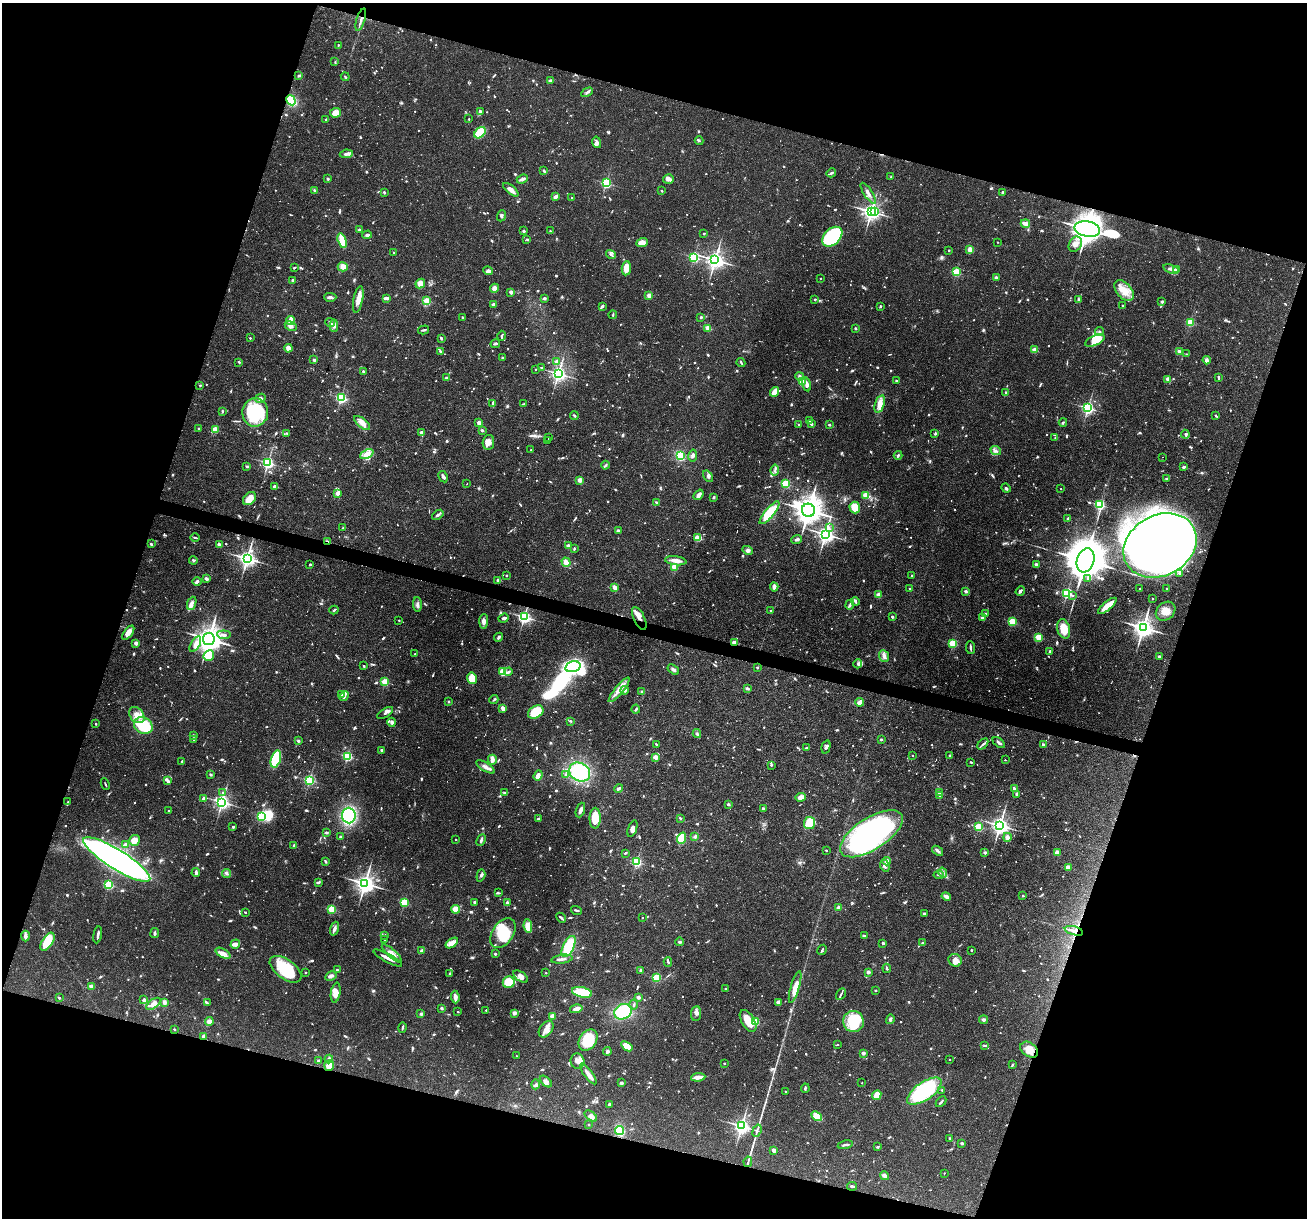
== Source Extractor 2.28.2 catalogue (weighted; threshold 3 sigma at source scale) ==
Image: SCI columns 1-5220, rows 250-5112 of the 5220 x 5236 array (HDU 1 of 3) = the unmasked area's bounding box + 8 px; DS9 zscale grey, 4 x 4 block average (1 PNG px = mean of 4 x 4 image px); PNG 1309 x 1220 px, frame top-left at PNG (2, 3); each listed source drawn as its Kron ellipse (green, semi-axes under 4 px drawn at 4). Shown black and unused: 36% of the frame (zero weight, under 3 of 4 exposures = <1% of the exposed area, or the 3 px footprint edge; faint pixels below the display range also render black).
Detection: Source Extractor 2.28.2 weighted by HDU 2 'WHT'. Background 0.0571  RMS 0.0033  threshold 0.0146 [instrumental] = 3 sigma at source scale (4.5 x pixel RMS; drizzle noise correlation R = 1.50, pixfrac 1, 0.05/0.05 arcsec/px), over >= 5 px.
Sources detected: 1614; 31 too faint to see at this stretch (4 x 4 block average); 16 inside a brighter object's white glare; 8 cosmic-ray / hot-pixel residue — neither listed nor drawn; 38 coinciding with a brighter row at this scale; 70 inside a brighter listed object's ellipse — not listed separately; of the other 1451, all 500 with FLUX_AUTO >= 2.38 (the completeness limit of this list) listed and drawn (951 fainter detections not listed), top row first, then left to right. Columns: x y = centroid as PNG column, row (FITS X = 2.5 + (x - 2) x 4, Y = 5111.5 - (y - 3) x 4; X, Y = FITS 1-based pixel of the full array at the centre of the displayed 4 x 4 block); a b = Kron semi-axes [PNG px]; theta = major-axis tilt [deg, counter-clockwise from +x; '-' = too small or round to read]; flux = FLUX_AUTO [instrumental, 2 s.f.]
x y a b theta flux
361 20 11 2 73 8.5
338 45 2 2 - 4.4
335 62 3 2 - 2.4
299 76 3 2 - 3.9
345 77 4 2 - 2.8
550 80 3 2 - 3.8
587 92 6 3 28 4.3
291 100 5 4 - 70
480 112 3 2 - 5.3
335 113 5 5 - 22
469 119 2 2 - 3.6
326 120 3 2 - 2.7
480 133 6 4 47 67
699 141 4 2 - 2.5
597 142 6 3 -75 5.5
346 154 6 3 8 9
544 171 3 2 - 4.2
831 173 5 2 - 5.1
891 177 2 2 - 2.6
328 179 3 2 - 3.4
522 179 6 3 22 5.8
668 179 5 4 - 8.6
606 183 2 2 - 230
314 190 4 2 - 2.9
511 190 9 3 -40 11
662 191 2 2 - 3.2
384 192 3 2 - 3.4
1003 192 3 3 - 4.1
868 193 12 3 -57 10
555 197 3 3 - 8.4
572 198 2 2 - 2.7
875 211 3 2 - 21
871 212 4 3 - 830
501 216 5 3 - 3.6
1025 224 5 2 - 19
1087 229 13 7 -10 2500
359 230 2 2 - 8.5
523 231 3 3 - 2.7
550 231 2 2 - 5
704 233 2 2 - 2.4
367 235 4 2 - 4.5
832 237 12 8 43 180
527 239 3 2 - 2.5
342 241 7 3 -74 52
997 242 2 2 - 2.6
642 243 6 4 18 18
1075 244 8 6 57 15
970 249 3 3 - 17
949 250 2 2 - 5.1
394 253 2 2 - 2.5
611 255 5 2 - 4.1
694 257 2 2 - 250
715 260 4 3 - 800
343 267 5 4 - 15
294 268 2 2 - 4.1
626 268 7 4 84 22
1171 269 8 3 -20 8.5
1176 270 3 3 - 9.7
488 271 5 4 - 11
956 272 2 2 - 150
820 278 2 2 - 3
996 278 3 2 - 5.7
293 280 2 2 - 19
420 283 5 4 - 18
494 288 5 4 - 9.5
1124 291 12 7 -49 27
511 292 3 2 - 8
649 295 2 2 - 39
330 297 6 2 0 6.9
386 298 4 2 - 11
544 298 3 3 - 3.5
358 299 14 4 79 21
815 299 2 2 - 7.1
1079 300 3 2 - 2.4
427 301 2 2 - 120
1162 302 2 2 - 6.2
493 305 2 2 - 22
602 306 3 2 - 5.7
880 306 2 2 - 2.6
1123 306 2 2 - 5.3
613 315 4 2 - 2.6
462 317 2 2 - 5.6
701 317 2 2 - 3.4
290 321 4 3 - 7.2
1190 322 2 2 - 140
330 323 5 2 - 3.3
291 326 6 4 -26 9.7
334 326 6 4 -88 7.3
708 328 2 2 - 64
855 328 2 2 - 7.5
424 330 5 2 - 3.3
1099 331 4 2 - 3.1
502 336 5 2 - 3.2
250 338 2 2 - 3.4
441 338 2 2 - 4.7
1095 341 10 5 23 31
495 344 4 3 - 2.9
288 348 4 3 - 14
1034 350 2 2 - 55
440 351 4 2 - 2.6
1179 351 3 2 - 4.5
1187 354 4 2 - 2.4
502 358 2 2 - 12
314 360 4 3 - 3
1207 360 4 4 - 6.3
239 362 3 2 - 3.3
557 362 2 2 - 32
741 362 5 2 - 3.2
541 367 2 2 - 4.9
535 369 2 2 - 3.2
363 371 2 2 - 8
558 374 3 3 - 620
799 376 4 2 - 7
1218 377 4 2 - 3.5
446 378 2 2 - 17
1168 379 3 3 - 11
896 381 2 2 - 8.3
802 382 4 2 - 28
807 384 7 3 -77 13
200 385 2 2 - 2.4
774 392 5 2 - 33
1006 393 3 2 - 2.6
341 397 2 2 - 220
260 398 5 3 - 6.6
493 403 4 3 - 3.2
524 404 3 2 - 3.5
880 404 9 4 72 20
1088 408 2 2 - 410
222 411 3 2 - 2.9
255 412 14 13 - 160
1215 415 2 2 - 4.5
574 416 4 2 - 2.7
809 421 2 2 - 7
1063 422 4 3 - 2.6
362 423 10 4 -40 15
479 423 2 2 - 30
799 424 2 2 - 4.6
811 424 2 2 - 8.5
829 425 2 2 - 6.2
199 428 2 2 - 5.5
215 429 2 2 - 73
482 430 2 2 - 6
287 433 4 2 - 2.5
421 433 2 2 - 28
935 434 3 2 - 2.8
1185 434 4 3 - 3.2
549 438 2 2 - 9.7
1055 438 2 2 - 2.7
548 441 2 2 - 5.2
488 442 7 5 80 14
531 450 2 2 - 3.6
996 450 5 3 - 5.1
367 454 7 4 25 19
898 455 4 2 - 2.8
680 456 4 3 - 52
693 456 6 3 79 7.2
1162 457 2 2 - 4.2
268 463 2 2 - 410
605 465 4 2 - 3.2
247 466 3 2 - 4
1183 467 3 2 - 6.1
775 470 5 2 - 4.4
708 476 6 3 -54 5.8
443 477 6 3 -61 6.5
1167 478 3 2 - 2.7
580 480 2 2 - 48
467 483 2 2 - 5.4
785 484 2 2 - 180
275 486 3 2 - 9.6
1006 488 5 2 - 3.7
1061 489 2 2 - 2.5
337 493 2 2 - 23
699 495 6 3 53 9.5
866 495 2 2 - 92
714 497 3 2 - 3.5
250 499 8 5 44 28
656 502 4 2 - 2.4
1100 505 2 2 - 240
855 507 6 5 - 31
808 510 6 6 - 2200
769 513 14 4 50 61
438 515 6 2 39 4.2
1068 518 3 2 - 2.8
343 528 2 2 - 2.6
829 528 4 2 - 3.4
618 530 4 2 - 2.5
825 534 3 3 - 850
195 538 4 2 - 2.5
698 538 2 2 - 110
797 539 5 3 - 4.8
327 541 3 2 - 3.4
151 544 2 2 - 3.9
219 545 2 2 - 30
1160 545 38 30 29 2500
568 546 2 2 - 19
574 549 3 2 - 2.4
747 550 5 3 - 6.2
247 558 4 3 - 770
193 560 4 3 - 3.2
1085 560 12 8 70 7400
676 561 11 4 -8 12
566 562 5 4 - 16
310 564 2 2 - 2.7
1036 565 2 2 - 21
674 567 2 2 - 81
1180 573 3 3 - 2.9
506 575 2 2 - 5.9
912 576 2 2 - 4.3
1088 578 2 2 - 3.1
206 579 3 2 - 6.4
498 580 3 2 - 7.1
197 581 4 3 - 7
614 587 4 2 - 12
774 587 4 3 - 9.2
909 589 2 2 - 2.9
1140 589 2 2 - 3
1167 589 3 2 - 2.4
966 591 2 2 - 17
1020 591 5 3 - 4.4
1067 593 2 2 - 340
878 595 2 2 - 53
1072 595 2 2 - 2.7
1153 599 2 2 - 3.3
855 601 4 3 - 3.6
192 603 7 4 68 7.8
417 605 7 3 -87 6.4
850 605 5 2 - 3.5
1107 606 11 3 39 41
334 610 4 2 - 3.3
771 610 2 2 - 4.8
1166 611 10 8 41 21
985 613 2 2 - 2.8
524 617 3 3 - 440
892 617 2 2 - 13
982 617 4 3 - 4.1
504 618 5 2 - 5
639 618 12 5 -65 15
399 620 2 2 - 3.4
484 621 7 4 86 10
1012 622 2 2 - 170
1143 627 4 4 - 1100
1064 629 10 6 -75 39
128 633 8 4 53 12
224 635 7 3 -6 6.8
499 637 5 2 - 4.4
1038 637 2 2 - 130
209 639 6 6 - 1600
734 642 2 2 - 39
136 643 2 2 - 33
953 643 2 2 - 160
195 644 8 4 60 12
971 648 6 2 -84 4.3
1050 651 2 2 - 7.1
415 654 2 2 - 2.7
209 655 6 5 - 39
884 656 6 5 - 8.5
1159 657 2 2 - 20
858 664 4 3 - 4
364 666 2 2 - 6.5
573 667 8 5 16 390
757 668 2 2 - 6.1
673 670 6 3 -32 5.1
503 671 2 2 - 82
508 672 4 2 - 5.5
472 678 6 5 - 31
385 682 2 2 - 120
747 688 4 2 - 4.4
619 690 15 3 51 19
625 690 4 3 - 4.2
642 691 2 2 - 9.1
341 695 3 2 - 7.5
344 696 5 2 - 4.8
494 700 5 2 - 2.7
448 702 2 2 - 7.9
860 702 4 3 - 18
503 708 4 2 - 13
636 709 4 2 - 3.3
536 712 8 6 34 47
385 713 9 2 32 7.6
137 715 9 6 -49 19
570 721 3 2 - 2.4
392 722 4 3 - 6.4
96 724 2 2 - 3.4
143 726 10 8 -29 130
697 733 4 2 - 2.6
193 736 2 2 - 4.1
194 739 3 2 - 3
881 739 2 2 - 9.8
298 741 2 2 - 13
999 742 7 2 -38 6.3
983 744 6 2 47 4.1
656 745 4 2 - 2.7
1043 745 3 2 - 6.2
826 747 7 2 75 4.6
806 748 2 2 - 2.7
381 750 3 2 - 3.2
912 755 2 2 - 2.4
950 755 2 2 - 7.5
347 756 2 2 - 250
656 757 4 3 - 12
276 759 9 5 72 80
492 760 5 2 - 18
1005 760 2 2 - 2.7
182 761 2 2 - 2.4
971 762 2 2 - 3.1
771 765 2 2 - 2.8
486 767 10 3 -32 9.9
580 772 11 9 -28 140
566 774 3 2 - 2.4
211 775 3 2 - 2.7
538 776 5 4 - 9.9
309 780 2 2 - 250
167 781 4 2 - 8.3
105 784 6 2 -65 2.6
618 788 4 2 - 5.6
1014 789 2 2 - 2.8
939 792 2 2 - 24
223 793 2 2 - 2.7
504 793 4 3 - 2.7
1016 794 4 2 - 2.5
940 796 4 2 - 2.5
801 797 5 3 - 16
204 799 3 3 - 9.9
68 802 2 2 - 2.6
222 802 3 3 - 560
728 804 2 2 - 5.7
763 808 3 2 - 2.4
580 810 7 3 69 8
169 811 2 2 - 3.8
261 816 2 2 - 110
349 816 8 6 -86 210
595 818 10 5 89 35
680 818 2 2 - 3.8
538 819 3 2 - 3.9
810 823 6 5 - 39
1000 825 3 3 - 770
233 827 3 2 - 2.5
979 827 2 2 - 150
632 828 8 4 70 10
326 832 4 3 - 3
871 834 36 16 33 590
340 837 2 2 - 6.9
695 837 4 3 - 4.5
1007 837 4 3 - 9.4
682 838 6 4 70 43
456 839 2 2 - 3.5
134 840 5 5 - 21
481 840 6 2 64 4.5
125 844 3 2 - 9.7
294 845 4 2 - 2.8
826 850 2 2 - 4.1
937 851 6 3 -38 5.6
985 852 3 2 - 5.1
1057 852 4 3 - 9.8
625 853 2 2 - 3.5
117 859 39 9 -32 1300
326 861 3 2 - 4.2
887 861 4 3 - 14
637 862 2 2 - 230
885 866 6 4 -66 7.8
1068 867 3 2 - 14
196 873 4 2 - 8.3
227 873 5 3 - 4
943 873 5 3 - 5.2
481 875 6 2 73 4.8
939 875 5 2 - 2.4
318 882 4 2 - 3.8
365 883 4 4 - 950
109 885 2 2 - 240
498 893 4 2 - 4.2
946 896 5 2 - 16
1023 896 2 2 - 8.9
404 902 2 2 - 140
475 902 2 2 - 3.8
507 903 3 2 - 7.1
839 908 3 2 - 13
332 909 2 2 - 150
455 909 4 4 - 27
576 910 5 2 - 3.5
245 912 2 2 - 4
924 914 4 3 - 2.9
561 918 6 2 -40 5
642 918 2 2 - 2.4
528 926 7 3 -83 34
335 929 7 3 71 7.6
1074 931 9 2 -16 8.6
155 933 5 2 - 5
503 933 16 10 57 64
98 935 8 2 80 8
385 935 2 2 - 7.2
25 936 5 3 - 8.3
864 936 3 2 - 4.8
385 940 2 2 - 2.5
47 942 10 5 59 57
680 942 4 3 - 2.9
452 943 7 4 34 19
883 943 2 2 - 11
922 943 2 2 - 10
235 944 5 4 - 7.7
569 946 11 5 63 97
822 950 5 2 - 2.6
971 950 2 2 - 6.6
421 951 3 2 - 6.6
223 953 8 4 -30 12
392 953 12 4 -41 15
495 954 2 2 - 11
388 958 16 2 -28 11
562 959 11 2 7 6.8
955 960 7 6 - 11
668 962 5 2 - 3.6
887 968 4 2 - 2.6
285 969 18 9 -36 97
337 970 2 2 - 7
640 970 3 3 - 3.1
305 972 2 2 - 5.2
868 972 2 2 - 25
546 973 2 2 - 2.7
450 974 3 2 - 2.5
331 976 6 3 27 7.1
521 977 8 4 -35 11
657 978 2 2 - 170
509 982 6 5 - 49
91 986 2 2 - 31
795 987 16 4 73 25
726 989 2 2 - 7.8
875 990 2 2 - 8.8
582 992 10 5 -12 60
336 993 10 4 80 16
841 994 6 2 59 3.4
455 997 6 2 -85 15
638 997 2 2 - 23
59 998 2 2 - 7.2
144 1000 4 3 - 7.1
164 1002 4 4 - 7.5
778 1002 3 3 - 5.1
207 1003 4 2 - 2.5
153 1004 8 3 38 12
634 1004 5 2 - 3.7
441 1008 3 2 - 4.5
576 1009 6 3 15 12
486 1010 2 2 - 4.6
458 1012 2 2 - 3.9
623 1012 9 7 29 110
514 1013 4 3 - 6.6
696 1013 7 5 85 8.5
421 1014 2 2 - 14
552 1016 4 2 - 13
890 1019 5 3 - 5.1
983 1020 4 2 - 6.9
748 1021 12 6 -59 41
755 1021 2 2 - 130
853 1021 11 10 - 100
209 1022 4 4 - 12
402 1027 5 2 - 3.6
174 1029 2 2 - 6.6
546 1029 9 6 53 17
203 1036 4 3 - 3.7
588 1040 11 8 55 65
837 1044 2 2 - 2.7
627 1046 6 3 -36 37
985 1046 4 2 - 2.8
1029 1050 10 7 -36 23
607 1051 4 3 - 4.8
864 1053 4 3 - 3.6
516 1056 2 2 - 3.2
329 1059 4 3 - 5.8
949 1059 2 2 - 3.3
318 1061 3 2 - 2.4
578 1061 8 7 - 12
724 1063 2 2 - 7.4
1012 1065 4 2 - 3.2
329 1066 5 4 - 25
588 1074 12 3 -54 17
698 1077 7 2 6 18
546 1082 7 4 -43 7.5
621 1083 3 3 - 4.8
862 1083 2 2 - 2.4
536 1084 5 3 - 3.6
805 1088 5 2 - 3.2
942 1090 2 2 - 2.4
785 1091 2 2 - 3
924 1091 20 9 35 240
877 1095 5 4 - 36
941 1102 6 2 46 3.8
610 1104 3 2 - 5.9
591 1116 7 4 -38 8.5
817 1116 6 3 -40 51
589 1125 2 2 - 4
741 1126 3 3 - 600
620 1130 4 3 - 78
757 1131 6 2 70 4.6
950 1139 3 2 - 4.8
962 1143 2 2 - 13
845 1145 7 2 11 4
878 1147 3 2 - 2.9
774 1150 2 2 - 34
748 1162 5 2 - 2.9
944 1173 2 2 - 2.5
884 1176 5 3 - 7.9
852 1186 5 2 - 4.2
Overlapping masked pixels (flux is a lower limit): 9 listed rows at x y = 361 20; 291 100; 1087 229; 327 541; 1160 545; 639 618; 734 642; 1074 931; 329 1066
Diffuse or blended objects may show on this block-average render without a row.